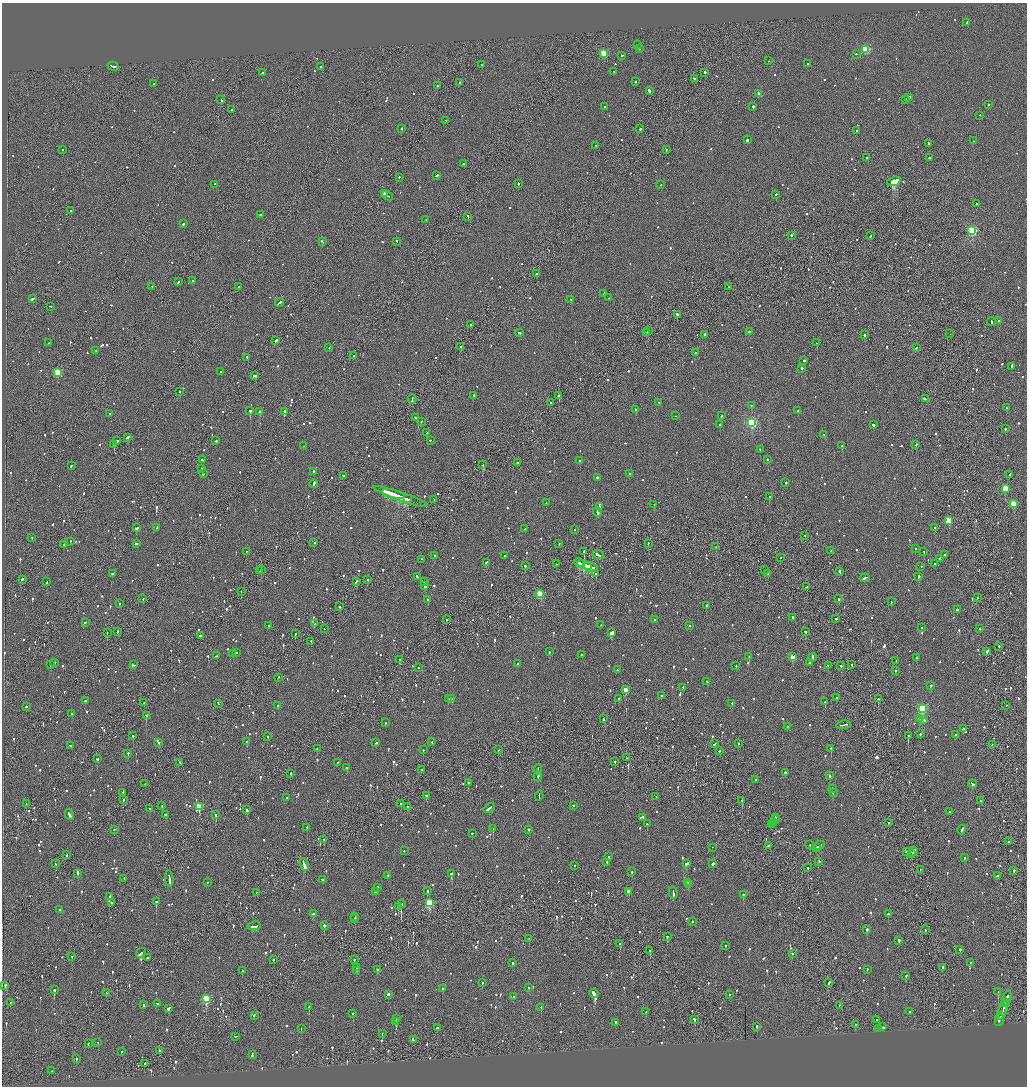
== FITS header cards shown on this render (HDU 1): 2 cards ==
NAXIS1  =                 2050
NAXIS2  =                 2168

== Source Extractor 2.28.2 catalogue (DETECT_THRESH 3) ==
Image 2050 x 2168 px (HDU 1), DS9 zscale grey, zoomed out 1/2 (1 PNG px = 2 x 2 image px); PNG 1029 x 1088 px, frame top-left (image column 2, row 2167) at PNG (2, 3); each listed source drawn as its Kron ellipse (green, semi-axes under 4 px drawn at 4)
Background -0.0533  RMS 0.061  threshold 0.184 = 3 sigma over >= 5 px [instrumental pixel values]
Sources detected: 1424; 61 cannot appear on this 1/2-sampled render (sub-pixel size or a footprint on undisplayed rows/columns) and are neither listed nor drawn; of the other 1363, the 500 brightest by FLUX_AUTO listed and drawn (863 fainter detections omitted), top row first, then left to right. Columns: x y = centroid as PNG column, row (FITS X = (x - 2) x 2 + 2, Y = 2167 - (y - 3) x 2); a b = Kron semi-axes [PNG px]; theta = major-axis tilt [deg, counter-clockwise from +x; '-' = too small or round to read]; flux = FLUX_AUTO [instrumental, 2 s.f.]
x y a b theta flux
967 22 2 2 - 75
637 45 2 2 - 92
639 49 2 2 - 63
865 49 3 3 - 760
604 54 3 3 - 570
856 54 2 2 - 170
622 55 2 1 - 84
768 61 2 2 - 91
808 64 2 2 - 98
481 65 2 2 - 67
113 66 5 2 - 350
321 66 2 2 - 130
614 71 2 1 - 59
705 72 2 2 - 760
262 73 2 1 - 200
694 79 2 2 - 93
635 82 2 2 - 210
459 83 3 2 - 77
154 84 2 2 - 180
437 86 2 2 - 590
649 91 3 2 - 190
759 94 2 2 - 99
909 97 2 2 - 500
905 99 2 1 - 220
221 100 2 1 - 100
989 105 2 2 - 71
605 107 2 2 - 66
753 107 2 2 - 270
231 110 2 2 - 93
980 115 2 2 - 79
446 120 2 1 - 79
402 128 2 2 - 68
640 129 2 2 - 200
856 131 2 2 - 92
747 140 3 2 - 730
973 141 2 1 - 170
928 143 2 2 - 120
596 145 2 2 - 95
62 150 2 2 - 62
666 150 2 2 - 79
866 158 2 2 - 260
929 158 2 2 - 130
463 163 2 2 - 73
436 176 3 2 - 130
399 177 2 2 - 78
894 181 7 2 16 25000
518 183 2 2 - 210
215 184 2 2 - 72
661 185 2 2 - 63
384 193 3 2 - 130
776 194 2 2 - 140
388 196 6 2 -32 160
976 203 2 2 - 89
71 210 2 2 - 60
260 215 2 2 - 140
468 216 3 2 - 95
426 220 2 1 - 82
183 224 2 2 - 290
972 231 3 3 - 1100
791 235 2 2 - 220
870 236 2 2 - 63
397 241 3 2 - 94
322 242 3 2 - 170
537 274 2 2 - 170
193 281 2 2 - 180
178 282 3 2 - 110
152 286 2 2 - 69
239 287 2 2 - 310
729 287 2 1 - 140
604 294 3 2 - 72
608 298 2 1 - 66
33 299 3 2 - 310
571 300 3 2 - 160
280 302 4 2 - 330
50 306 2 1 - 61
677 314 3 2 - 210
991 321 4 2 - 140
999 321 2 2 - 90
470 324 2 1 - 60
649 330 2 1 - 57
647 332 3 2 - 170
749 332 3 2 - 71
520 333 3 2 - 140
705 334 2 2 - 350
950 334 2 1 - 63
865 335 2 2 - 550
276 340 3 2 - 220
49 343 2 1 - 100
817 343 2 2 - 63
461 346 2 1 - 370
916 347 3 2 - 74
329 348 2 2 - 88
96 350 2 2 - 150
695 353 2 2 - 83
354 356 2 2 - 160
247 357 2 2 - 140
804 360 2 2 - 300
1012 366 3 2 - 120
802 368 2 2 - 430
58 372 3 3 - 640
221 372 2 2 - 98
255 376 4 2 - 170
180 391 2 2 - 130
474 395 2 2 - 140
559 395 2 2 - 590
412 399 4 1 - 250
925 399 4 2 - 210
550 402 2 1 - 100
659 402 2 2 - 73
751 405 2 2 - 60
1007 408 2 2 - 78
636 409 3 2 - 210
250 411 2 2 - 1600
284 411 2 2 - 250
798 411 3 2 - 120
260 412 2 2 - 1100
110 413 2 2 - 72
722 415 3 2 - 100
676 416 2 1 - 68
416 418 3 2 - 150
421 421 2 2 - 82
752 422 4 3 - 1700
720 424 2 2 - 240
873 425 2 2 - 330
1005 429 2 2 - 150
427 433 2 2 - 68
824 435 2 2 - 84
127 437 4 2 - 210
430 440 2 2 - 79
117 441 3 2 - 240
216 441 2 2 - 140
114 445 2 2 - 160
916 445 2 2 - 180
303 446 2 2 - 99
842 446 2 2 - 150
760 450 2 2 - 130
767 459 2 2 - 62
202 460 2 2 - 64
580 461 2 2 - 260
517 463 2 2 - 84
483 465 2 2 - 100
71 466 3 2 - 70
202 469 2 2 - 200
313 471 3 2 - 80
203 474 2 2 - 57
629 474 2 2 - 57
1009 474 3 2 - 150
343 475 2 2 - 60
597 477 2 2 - 140
786 482 2 2 - 410
314 483 4 2 - 290
1005 488 3 3 - 390
393 494 11 2 -13 3900
401 496 29 2 -19 6000
769 497 2 2 - 91
408 499 4 1 - 1400
434 499 2 2 - 60
546 503 2 2 - 100
1013 503 3 3 - 300
654 504 2 2 - 160
599 506 2 1 - 240
597 512 5 2 - 170
949 520 3 3 - 350
157 527 3 2 - 99
137 528 4 2 - 110
935 528 3 2 - 140
525 529 2 2 - 57
575 529 2 2 - 71
805 535 2 2 - 73
32 537 2 2 - 140
71 541 2 2 - 78
136 543 3 2 - 230
314 543 2 1 - 140
648 543 2 1 - 58
559 544 2 1 - 63
64 545 2 1 - 130
715 547 2 2 - 75
915 548 2 2 - 58
246 551 2 2 - 130
831 551 2 2 - 110
584 552 2 2 - 940
924 552 2 2 - 58
435 555 2 2 - 140
598 555 6 2 -22 200
944 555 2 2 - 61
505 556 2 2 - 76
781 558 2 1 - 85
940 558 2 2 - 66
421 559 2 2 - 71
486 562 2 2 - 120
579 563 5 1 - 2400
935 563 3 2 - 98
556 564 2 1 - 62
585 565 8 2 -20 3500
525 566 2 2 - 76
921 566 2 1 - 60
591 567 7 2 -18 3300
261 569 2 2 - 190
260 570 2 1 - 310
765 570 2 2 - 110
839 572 4 2 - 430
113 573 3 2 - 98
596 573 2 2 - 85
768 574 2 2 - 120
417 576 3 2 - 110
918 576 2 2 - 480
865 578 4 2 - 150
22 579 3 2 - 250
367 580 2 2 - 64
356 581 3 2 - 110
47 582 2 2 - 69
425 582 2 2 - 75
425 586 4 2 - 350
807 587 2 1 - 82
241 592 2 1 - 89
540 594 3 3 - 580
977 598 2 1 - 63
143 599 2 1 - 74
838 599 2 2 - 100
427 600 2 2 - 67
891 602 2 2 - 190
120 604 2 2 - 59
707 605 2 2 - 280
340 607 2 2 - 84
957 609 2 2 - 180
793 618 4 2 - 120
654 619 2 2 - 100
836 619 2 2 - 230
446 620 2 2 - 58
85 622 2 2 - 90
315 624 2 2 - 99
601 625 2 2 - 110
690 625 2 2 - 62
269 626 2 2 - 220
922 627 2 2 - 66
324 629 2 1 - 95
979 629 2 1 - 80
117 631 2 1 - 79
806 631 2 2 - 160
612 632 4 2 - 660
107 633 2 1 - 83
295 634 2 2 - 120
200 636 3 2 - 130
311 641 2 1 - 230
999 646 2 2 - 69
987 651 3 2 - 360
236 652 2 2 - 71
549 652 2 2 - 150
233 654 2 1 - 58
582 655 2 2 - 83
216 656 2 2 - 58
749 657 2 2 - 240
793 657 3 3 - 190
917 657 2 2 - 85
812 658 4 2 - 210
400 660 2 2 - 71
896 661 2 2 - 66
54 662 2 2 - 120
810 662 3 2 - 130
518 663 2 2 - 91
51 665 2 2 - 93
133 665 4 2 - 67
828 665 2 2 - 66
841 665 2 2 - 91
851 665 2 2 - 92
736 666 2 2 - 81
419 668 2 1 - 68
617 670 2 2 - 130
895 670 2 2 - 69
278 677 2 2 - 72
707 681 2 2 - 130
931 685 2 2 - 120
683 687 2 2 - 69
626 690 3 3 - 210
661 695 2 2 - 89
836 697 2 2 - 76
448 699 3 2 - 180
452 699 2 2 - 200
619 699 2 2 - 180
878 699 2 2 - 220
85 701 2 2 - 220
825 702 2 2 - 220
144 703 2 1 - 180
218 703 3 2 - 120
732 703 3 2 - 67
26 706 2 2 - 82
278 706 2 2 - 70
1006 706 2 2 - 57
922 709 4 3 - 1200
72 713 2 2 - 160
146 715 2 2 - 2100
919 718 4 2 - 150
603 719 2 2 - 110
924 720 2 2 - 90
385 723 2 2 - 73
843 725 7 2 8 350
787 726 2 2 - 68
963 729 3 2 - 110
920 734 2 2 - 180
956 734 2 2 - 79
133 736 2 2 - 250
908 736 2 2 - 310
268 737 2 2 - 62
247 741 2 1 - 57
159 742 2 2 - 73
432 742 2 2 - 74
376 743 2 2 - 270
738 743 2 2 - 61
714 744 3 2 - 100
992 744 2 2 - 66
70 746 3 2 - 140
831 748 2 2 - 380
317 749 2 2 - 64
423 750 2 2 - 85
498 750 2 1 - 88
719 751 2 2 - 66
128 753 2 2 - 66
626 758 2 1 - 81
97 759 2 2 - 640
615 761 2 2 - 230
337 762 2 2 - 69
180 763 2 1 - 65
346 768 2 2 - 110
422 769 2 2 - 85
538 769 5 2 - 220
785 772 2 2 - 140
291 773 2 2 - 280
538 776 5 2 - 460
830 776 3 2 - 110
755 779 2 2 - 59
145 783 2 1 - 60
468 783 2 2 - 78
972 784 4 2 - 230
832 788 2 2 - 210
123 792 3 1 - 69
833 793 2 2 - 73
426 795 2 2 - 720
539 796 5 2 - 240
656 796 2 2 - 76
287 797 2 2 - 63
123 799 2 2 - 99
742 800 2 2 - 270
981 801 2 2 - 76
26 804 2 2 - 78
401 804 2 2 - 74
573 805 2 2 - 63
162 806 2 2 - 77
199 806 3 3 - 430
407 807 2 2 - 76
489 808 6 2 35 300
150 809 2 2 - 97
247 810 2 2 - 290
949 812 2 2 - 150
69 814 6 2 -65 280
165 814 2 2 - 85
216 814 2 2 - 180
643 817 3 2 - 130
775 818 3 1 - 91
775 820 4 2 - 80
773 822 3 2 - 180
888 823 2 2 - 69
647 824 2 2 - 84
772 824 3 2 - 91
307 827 2 2 - 71
114 829 2 2 - 77
493 829 2 2 - 150
529 829 2 2 - 180
962 830 5 2 - 230
472 833 2 2 - 90
324 839 2 2 - 140
1008 842 2 2 - 68
810 845 2 2 - 61
820 845 5 2 - 270
768 846 2 2 - 220
712 847 2 1 - 69
816 848 3 2 - 140
404 851 2 2 - 250
913 851 5 2 - 160
907 852 3 2 - 85
912 854 2 1 - 77
67 855 2 1 - 120
609 857 2 2 - 180
965 858 2 2 - 59
819 861 2 2 - 100
607 862 2 2 - 94
686 863 3 2 - 240
713 863 3 2 - 130
56 864 2 2 - 370
304 865 6 2 -72 1200
575 865 2 1 - 100
808 867 2 2 - 62
920 869 2 2 - 82
1014 870 2 2 - 120
632 872 2 2 - 82
78 873 2 2 - 75
451 874 3 2 - 190
388 875 3 2 - 110
997 876 3 2 - 100
124 878 3 2 - 72
169 878 8 2 -84 350
322 879 2 2 - 57
207 882 2 2 - 60
688 882 4 2 - 150
688 885 2 2 - 85
378 887 2 2 - 190
428 891 2 2 - 260
629 891 3 2 - 120
256 892 2 1 - 61
375 892 2 2 - 94
673 893 6 2 -78 250
743 895 2 2 - 260
109 896 2 2 - 200
156 901 2 2 - 510
111 903 2 2 - 77
429 903 3 3 - 930
401 904 2 1 - 2900
398 906 2 2 - 710
60 910 3 2 - 230
314 914 4 2 - 180
888 914 2 2 - 99
355 916 2 1 - 120
355 919 2 2 - 120
692 921 2 2 - 210
324 925 2 2 - 500
254 926 7 2 10 240
867 929 2 2 - 840
925 930 2 2 - 74
667 936 2 2 - 150
529 939 2 2 - 100
899 940 2 2 - 510
620 944 2 2 - 100
725 945 2 2 - 61
960 949 2 2 - 76
650 951 2 2 - 440
141 953 5 2 - 200
792 953 2 2 - 140
72 956 2 2 - 110
148 957 3 2 - 100
273 960 2 2 - 68
354 960 2 2 - 90
970 962 2 2 - 59
513 963 2 2 - 140
942 967 3 2 - 88
357 968 4 1 - 140
377 969 2 2 - 160
867 969 2 2 - 75
242 971 2 2 - 77
356 971 4 1 - 150
906 976 2 2 - 77
482 982 2 2 - 67
829 983 4 2 - 200
5 985 2 2 - 240
529 987 2 2 - 66
443 988 2 2 - 94
54 990 2 2 - 900
998 991 2 2 - 290
107 993 2 1 - 200
594 993 5 2 - 1400
388 994 2 2 - 430
730 994 2 2 - 78
513 997 3 2 - 95
206 998 4 3 - 830
1007 999 8 2 71 390
10 1002 2 1 - 110
1006 1002 3 1 - 190
157 1003 3 2 - 72
144 1005 2 2 - 77
839 1005 2 2 - 81
309 1007 2 2 - 240
541 1007 2 2 - 87
168 1008 3 2 - 82
1003 1010 10 2 71 440
646 1012 2 2 - 72
909 1012 2 2 - 130
353 1013 2 2 - 260
254 1015 3 2 - 130
1001 1015 4 1 - 180
396 1018 2 1 - 66
694 1019 3 2 - 100
877 1020 2 2 - 140
999 1020 6 3 78 290
396 1021 3 2 - 550
615 1022 2 2 - 160
856 1024 2 1 - 280
757 1026 2 2 - 84
883 1027 2 2 - 190
437 1028 2 2 - 390
301 1029 2 2 - 82
878 1029 2 2 - 170
382 1033 2 1 - 59
235 1036 3 1 - 75
413 1040 3 2 - 300
98 1042 2 2 - 90
88 1043 2 2 - 58
122 1051 2 2 - 130
160 1051 2 1 - 70
252 1055 3 2 - 130
76 1059 2 2 - 68
145 1063 3 1 - 130
52 1071 2 2 - 110
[863 fainter detections neither listed nor drawn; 61 sub-pixel or undisplayed-footprint detections neither listed nor drawn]